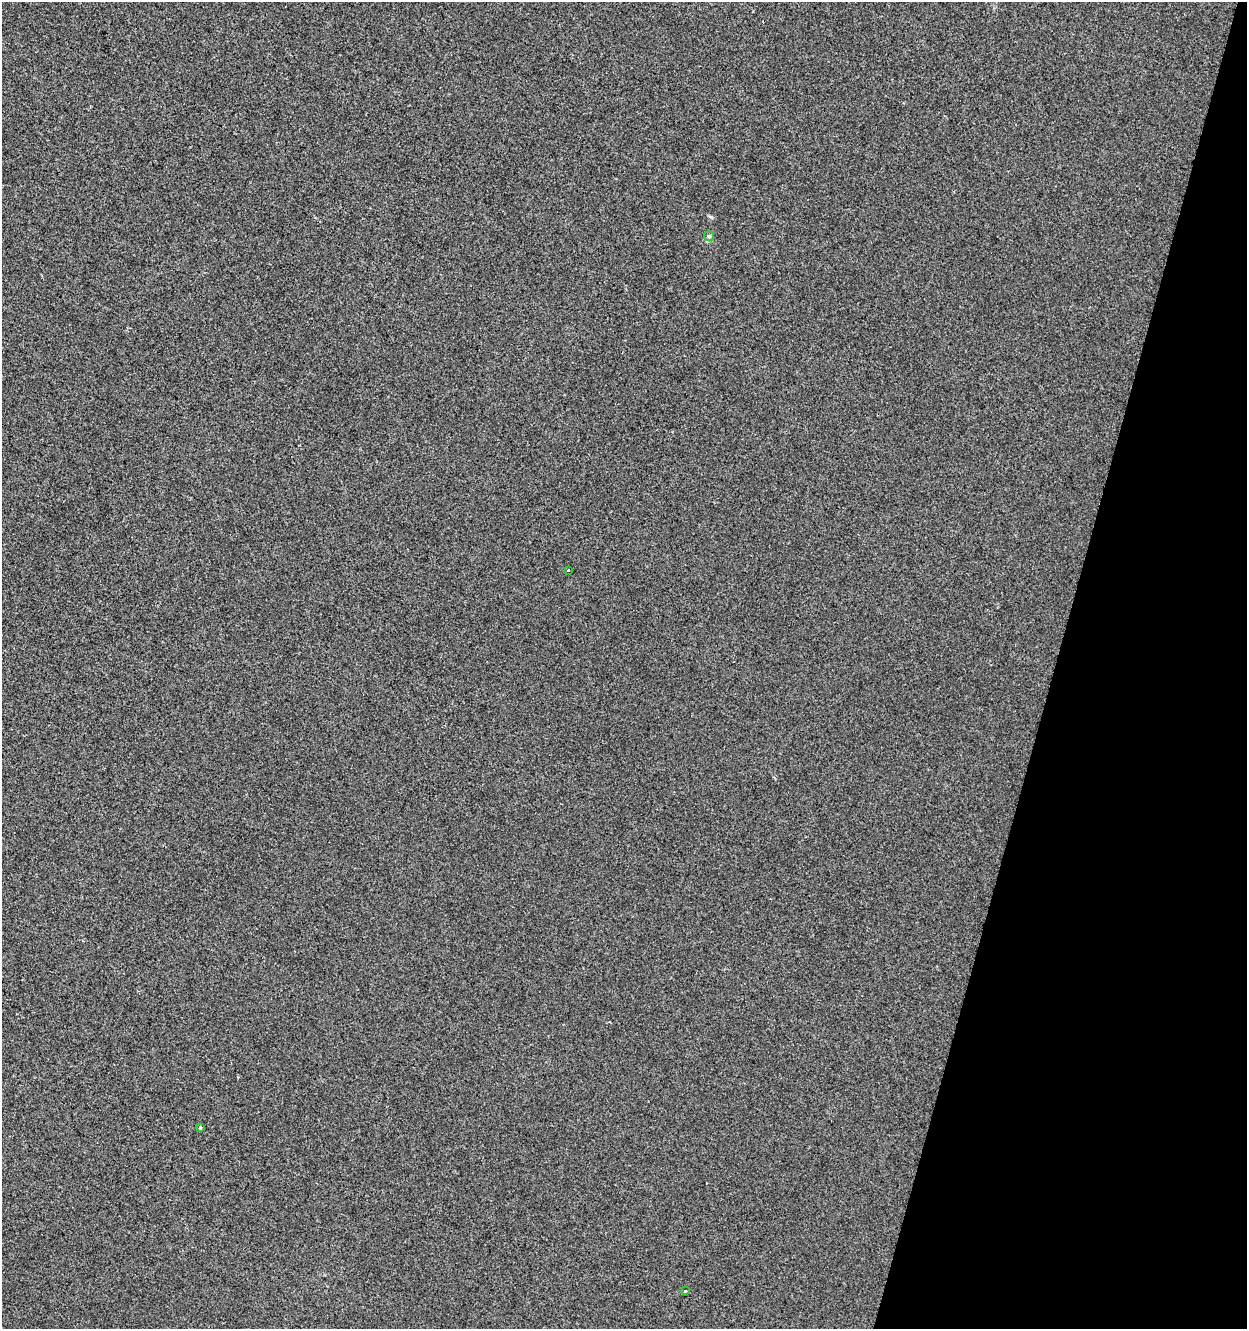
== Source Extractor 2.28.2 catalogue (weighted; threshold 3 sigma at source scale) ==
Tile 8 of 4 x 4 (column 4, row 2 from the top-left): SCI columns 4015-5259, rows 2653-3979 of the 5476 x 5312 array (HDU 1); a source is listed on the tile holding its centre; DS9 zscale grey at full resolution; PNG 1249 x 1331 px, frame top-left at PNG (2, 2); each listed source drawn as its Kron ellipse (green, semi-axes under 4 px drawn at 4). Shown black and unused: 15% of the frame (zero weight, under 2 of 3 exposures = <1% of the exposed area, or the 3 px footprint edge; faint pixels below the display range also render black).
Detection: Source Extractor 2.28.2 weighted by HDU 2 'WHT'; one run over the whole footprint, this tile lists its part. Background -6.33e-04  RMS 0.0042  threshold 0.0187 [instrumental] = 3 sigma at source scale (4.5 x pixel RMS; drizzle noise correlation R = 1.50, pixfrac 1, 0.0396/0.0396 arcsec/px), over >= 5 px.
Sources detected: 4; all 4 listed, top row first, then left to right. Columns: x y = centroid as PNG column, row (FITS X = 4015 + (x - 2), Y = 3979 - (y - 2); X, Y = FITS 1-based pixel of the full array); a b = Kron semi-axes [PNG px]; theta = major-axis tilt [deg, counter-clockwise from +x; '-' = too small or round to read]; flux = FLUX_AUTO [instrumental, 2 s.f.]
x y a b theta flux
709 236 5 5 - 0.6
568 570 3 2 - 0.53
200 1127 3 3 - 1.9
685 1291 3 3 - 0.74